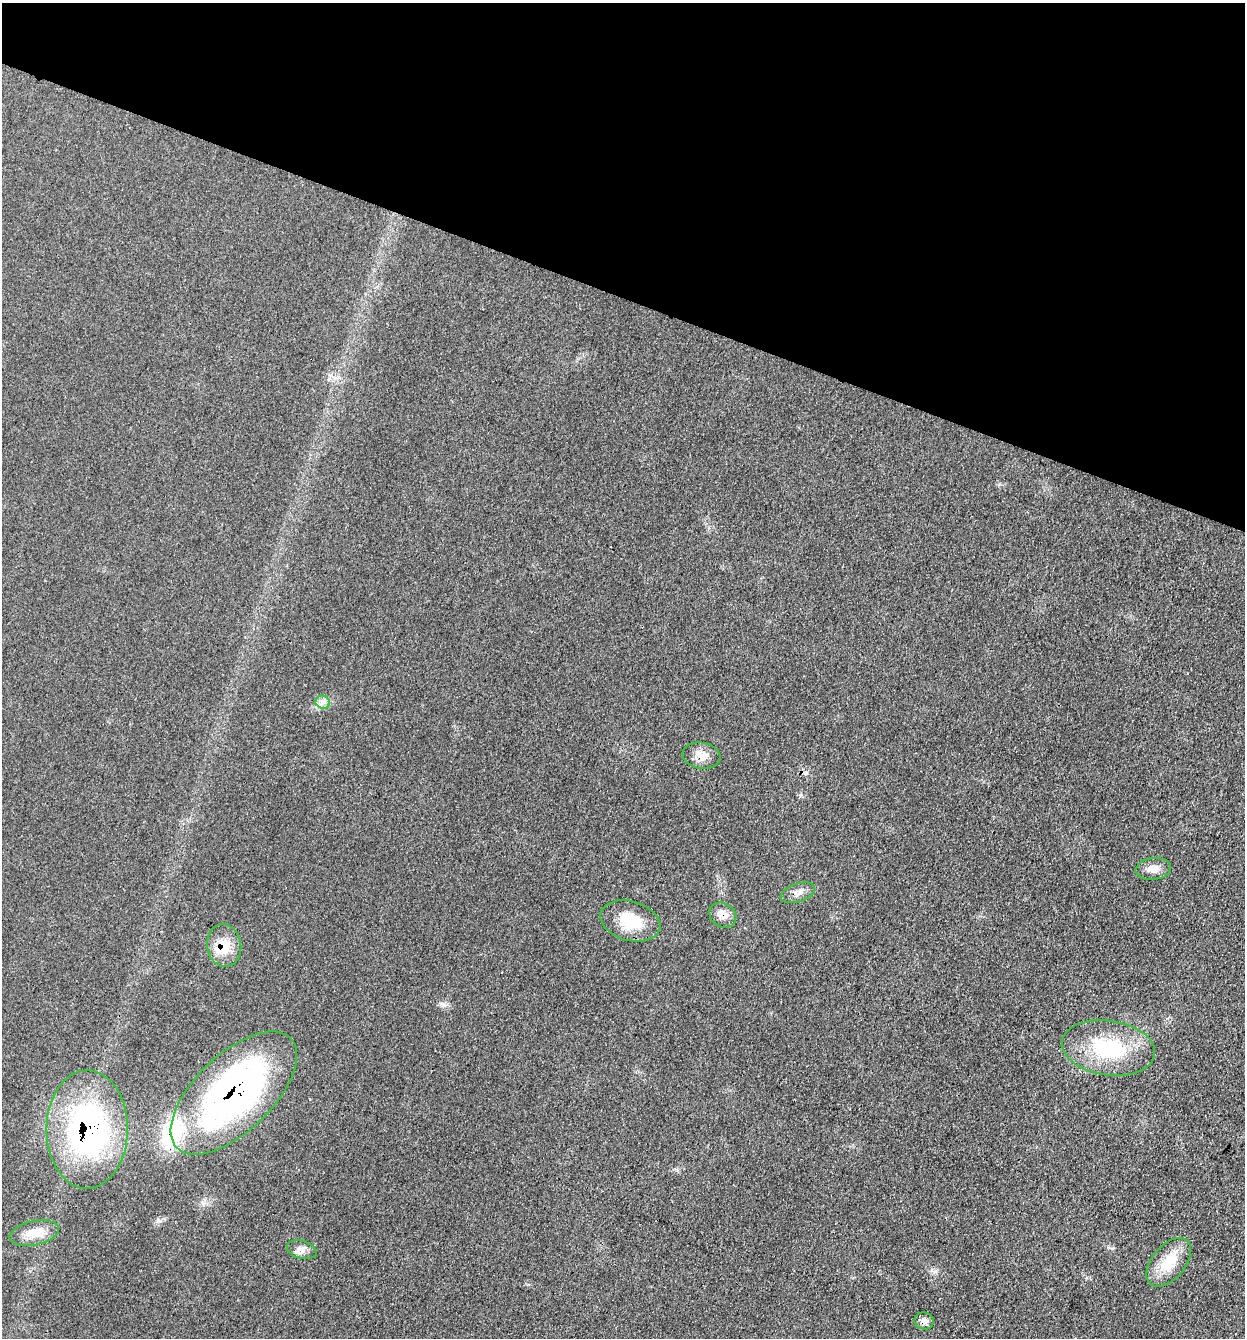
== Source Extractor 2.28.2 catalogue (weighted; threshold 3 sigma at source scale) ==
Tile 2 of 4 x 4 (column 2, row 1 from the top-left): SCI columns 1510-2752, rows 4017-5352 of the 5375 x 5358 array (HDU 1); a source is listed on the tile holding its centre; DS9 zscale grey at full resolution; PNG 1247 x 1340 px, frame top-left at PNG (2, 3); each listed source drawn as its Kron ellipse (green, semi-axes under 4 px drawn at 4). Shown black and unused: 22% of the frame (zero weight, under 3 of 4 exposures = <1% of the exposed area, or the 3 px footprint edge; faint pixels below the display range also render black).
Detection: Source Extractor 2.28.2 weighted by HDU 2 'WHT'; one run over the whole footprint, this tile lists its part. Background 0.0857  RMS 0.0065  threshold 0.029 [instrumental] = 3 sigma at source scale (4.5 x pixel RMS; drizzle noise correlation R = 1.50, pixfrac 1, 0.05/0.05 arcsec/px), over >= 5 px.
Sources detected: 15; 1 inside a brighter listed object's ellipse — not listed separately; the other 14 listed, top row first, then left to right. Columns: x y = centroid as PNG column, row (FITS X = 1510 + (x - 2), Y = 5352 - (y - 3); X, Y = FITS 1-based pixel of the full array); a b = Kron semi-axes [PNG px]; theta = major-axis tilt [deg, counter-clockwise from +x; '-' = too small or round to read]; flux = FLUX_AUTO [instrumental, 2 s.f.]
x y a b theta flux
323 702 7 6 - 2.6
701 756 19 13 -9 7.3
1153 869 18 11 7 6.1
798 893 18 9 19 4.5
723 915 14 12 -32 5.8
630 921 31 19 -16 22
224 946 21 17 -81 14
1108 1048 47 27 -8 49
234 1093 79 38 44 230
87 1129 59 40 89 160
34 1233 25 12 12 12
302 1250 15 9 -16 4.7
1169 1262 29 16 50 18
924 1321 10 8 -13 3.4
Overlapping masked pixels (flux is a lower limit): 6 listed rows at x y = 701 756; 723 915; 224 946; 234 1093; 87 1129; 924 1321
Unlisted compact peaks at least as high as the median listed source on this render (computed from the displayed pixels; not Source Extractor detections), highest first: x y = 158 1221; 444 1005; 801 795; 934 1272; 1112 1248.